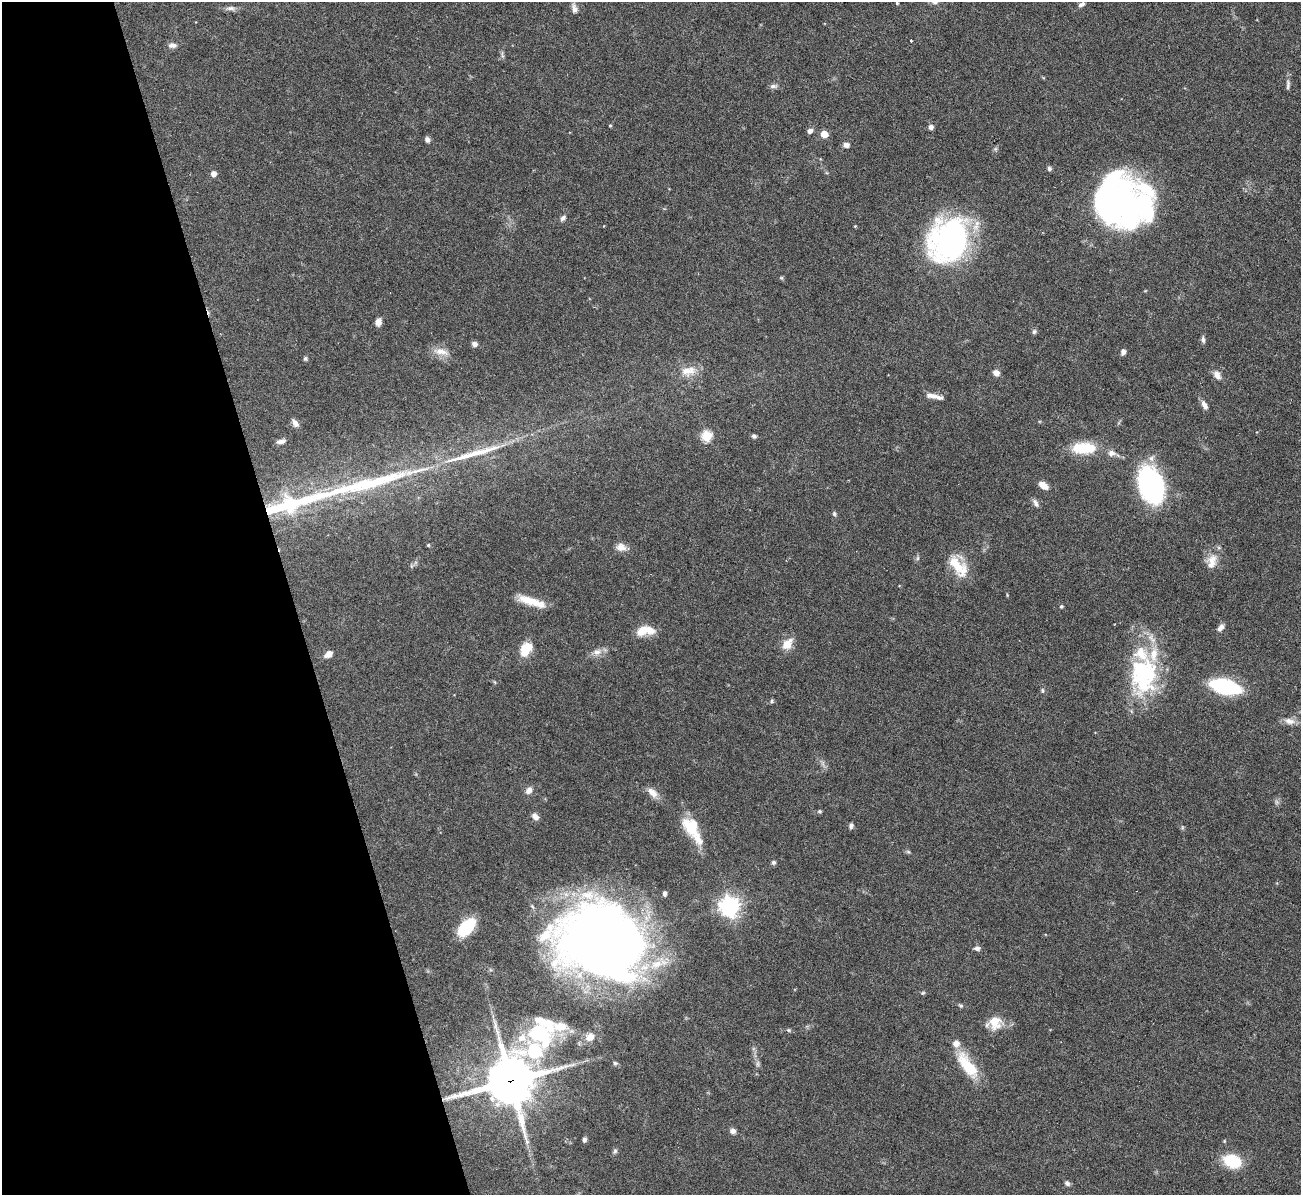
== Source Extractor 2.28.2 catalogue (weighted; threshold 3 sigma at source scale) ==
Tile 5 of 4 x 4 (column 1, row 2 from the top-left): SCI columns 1-1299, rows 2531-3723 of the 5198 x 5182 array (HDU 1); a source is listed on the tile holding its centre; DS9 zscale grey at full resolution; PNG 1303 x 1197 px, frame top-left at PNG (2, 2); no overlay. Shown black and unused: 22% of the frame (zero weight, under 3 of 6 exposures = <1% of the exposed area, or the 3 px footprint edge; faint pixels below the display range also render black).
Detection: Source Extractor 2.28.2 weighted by HDU 2 'WHT'; one run over the whole footprint, this tile lists its part. Background 0.09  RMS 0.0033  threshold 0.0134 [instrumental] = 3 sigma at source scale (4.09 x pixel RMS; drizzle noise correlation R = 1.36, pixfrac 0.8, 0.05/0.05 arcsec/px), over >= 5 px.
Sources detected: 115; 1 too faint to see at this stretch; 5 inside a brighter object's white glare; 2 long thin detections or spike segments (spike, bleed or trail) — not listed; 15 inside a brighter listed object's ellipse — not listed separately; the other 92 listed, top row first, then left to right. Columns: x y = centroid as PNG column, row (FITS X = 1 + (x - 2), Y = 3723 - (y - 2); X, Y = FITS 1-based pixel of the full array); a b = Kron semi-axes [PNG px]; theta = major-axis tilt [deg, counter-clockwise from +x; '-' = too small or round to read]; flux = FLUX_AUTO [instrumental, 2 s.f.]
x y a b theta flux
897 3 3 3 - 0.62
1082 4 9 5 36 0.99
230 8 14 6 -1 1.3
574 8 12 7 -76 1.4
911 41 3 2 - 0.46
172 45 11 7 -1 1.3
502 55 11 3 -76 0.62
1288 84 15 5 88 1.1
773 86 11 5 1 1
610 125 4 3 - 0.34
931 127 6 6 - 1.1
810 131 5 5 - 1.6
824 134 5 5 - 6.9
427 140 7 6 - 0.91
846 145 7 6 - 1.3
1049 169 6 6 - 0.66
213 174 5 4 - 2.2
1131 210 59 40 63 74
563 218 8 5 46 0.97
855 226 4 4 - 0.25
950 240 41 35 58 84
781 278 6 5 - 0.39
378 322 9 6 77 1.6
1034 332 6 6 - 0.67
1203 339 8 5 -86 0.9
474 344 6 6 - 1.1
441 352 22 9 -12 3.2
1123 352 6 5 - 1.2
305 358 5 5 - 0.62
686 371 17 14 -32 3.9
996 373 8 6 -35 1.7
1217 375 12 8 -58 1.9
932 396 16 6 -10 2
1204 405 11 6 -62 1.6
295 423 10 6 -54 1.7
707 436 5 5 - 20
754 436 6 5 - 0.72
281 441 10 5 9 1.3
1084 448 30 14 2 10
1112 453 11 8 -6 1.6
1043 485 11 6 -36 2.8
1151 485 35 21 -69 54
1035 503 11 6 -62 1.1
289 505 18 17 - 9.7
834 514 7 5 80 0.55
428 545 4 4 - 0.37
621 547 13 10 -15 2.3
917 558 6 4 89 0.52
1212 561 23 13 80 4.2
958 567 21 17 13 5.7
530 600 32 9 -17 6.3
1061 606 5 4 - 0.43
1221 627 10 6 56 1.4
644 631 21 10 8 6.2
787 644 15 10 47 4
526 649 17 11 57 6.1
597 652 13 9 14 2.2
328 654 8 5 34 2.7
1143 673 55 33 -90 37
495 682 6 4 -87 0.34
1225 686 24 10 -14 41
1042 691 6 6 - 0.56
772 701 6 4 71 0.43
1290 721 16 8 -11 2.2
823 763 7 4 -72 0.76
529 790 10 8 55 1.6
652 793 16 9 -44 2.8
820 811 5 5 - 0.47
535 816 9 7 -48 1.4
851 826 8 5 75 0.83
1182 827 6 4 -73 0.42
690 828 34 13 -52 9
908 852 6 4 -2 0.47
773 862 6 5 - 0.71
664 893 6 5 - 0.81
729 907 7 7 - 180
469 923 23 15 23 7.7
601 941 77 61 -23 330
977 948 7 6 - 1.1
923 993 6 5 - 0.45
961 1006 7 4 -18 0.54
995 1022 18 18 - 5.6
788 1030 6 5 - 0.43
542 1031 98 73 55 86
615 1063 6 6 - 0.57
967 1065 38 14 -54 11
510 1081 16 16 - 1300
733 1131 8 7 - 1.1
584 1140 7 5 82 0.77
615 1151 7 6 - 0.6
1232 1161 15 10 -22 14
1067 1183 7 5 -47 0.79
Overlapping masked pixels (flux is a lower limit): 1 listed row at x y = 510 1081